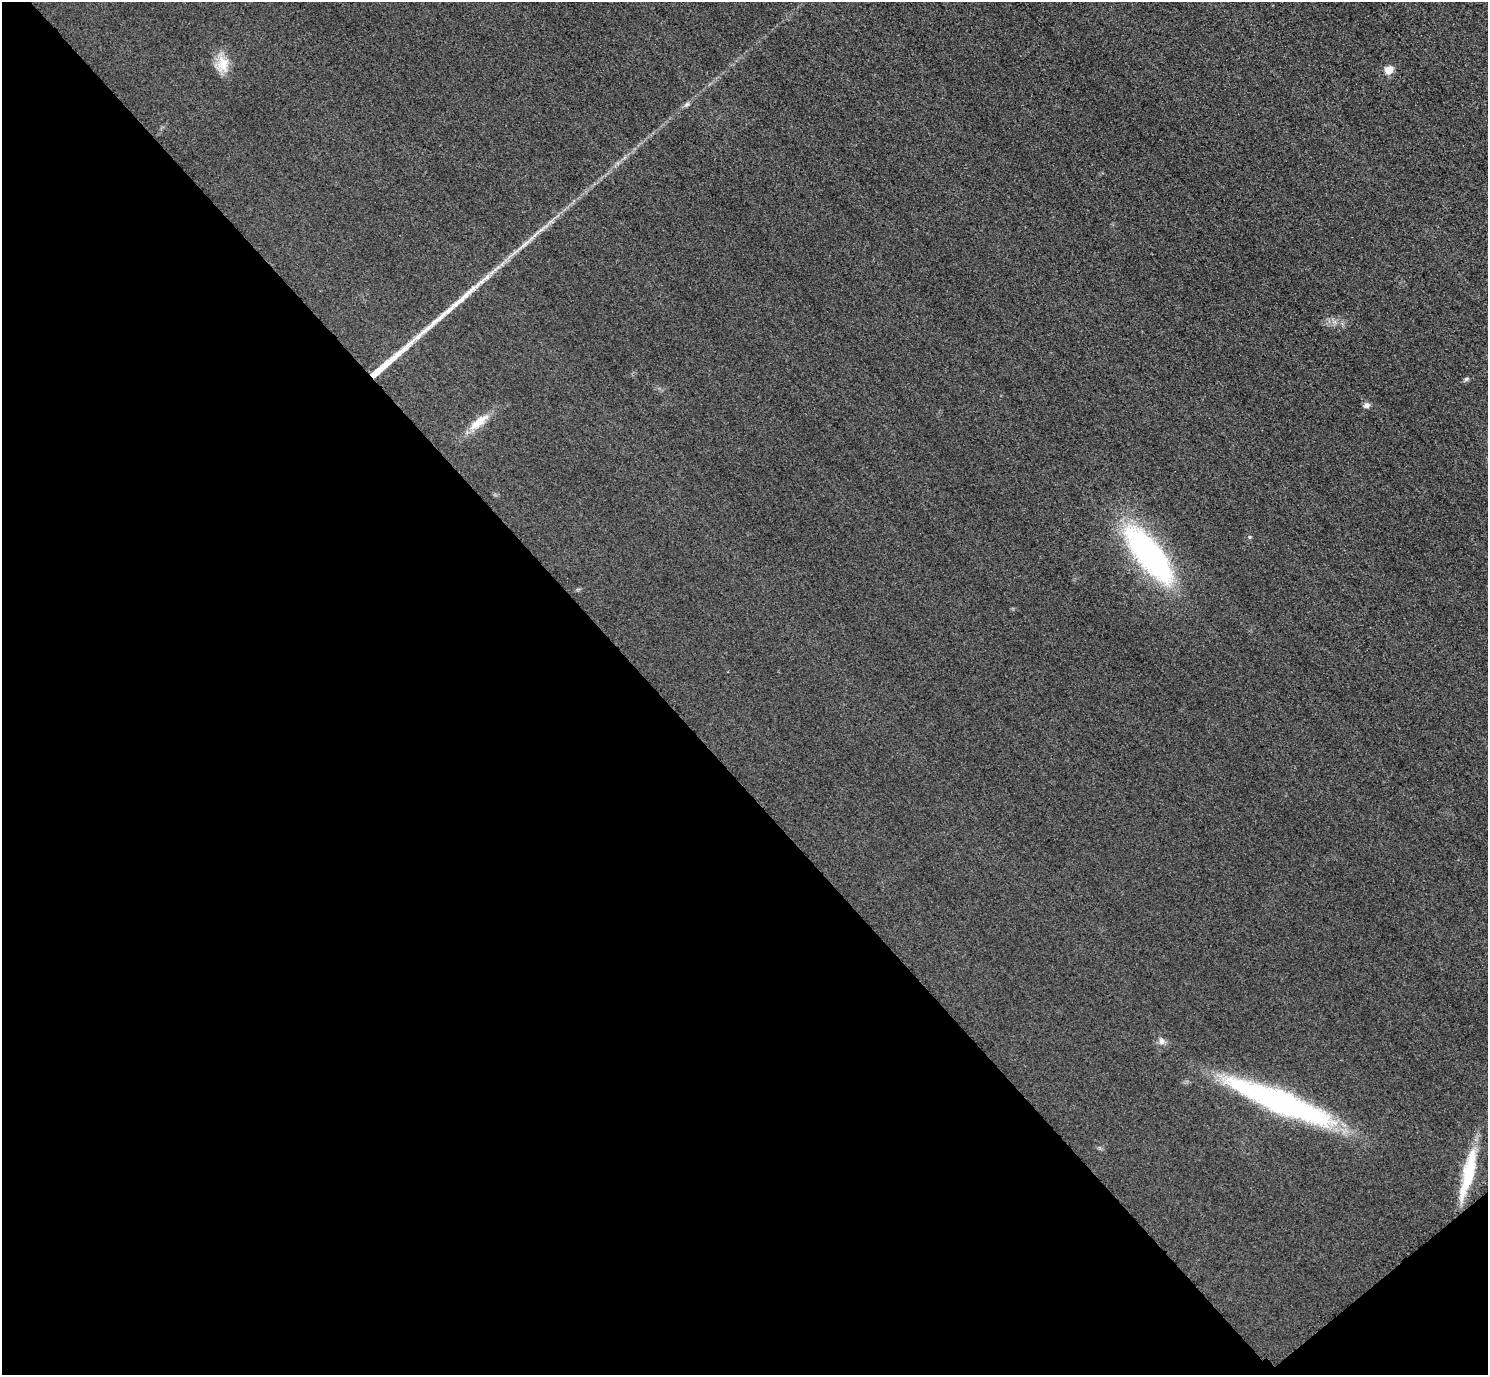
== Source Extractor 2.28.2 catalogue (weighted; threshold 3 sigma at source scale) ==
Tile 14 of 4 x 4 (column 2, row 4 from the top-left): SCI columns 1518-3003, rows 184-1556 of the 6005 x 6003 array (HDU 1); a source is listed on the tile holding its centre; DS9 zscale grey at full resolution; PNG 1490 x 1377 px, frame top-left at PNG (2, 2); no overlay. Shown black and unused: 45% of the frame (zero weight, under 3 of 4 exposures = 3% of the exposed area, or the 3 px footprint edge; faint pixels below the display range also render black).
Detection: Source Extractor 2.28.2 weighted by HDU 2 'WHT'; one run over the whole footprint, this tile lists its part. Background 0.052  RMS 0.016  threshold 0.0723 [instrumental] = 3 sigma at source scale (4.5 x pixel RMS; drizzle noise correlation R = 1.50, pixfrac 1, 0.05/0.05 arcsec/px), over >= 5 px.
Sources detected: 13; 2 long thin detections or spike segments (spike, bleed or trail) — not listed; the other 11 listed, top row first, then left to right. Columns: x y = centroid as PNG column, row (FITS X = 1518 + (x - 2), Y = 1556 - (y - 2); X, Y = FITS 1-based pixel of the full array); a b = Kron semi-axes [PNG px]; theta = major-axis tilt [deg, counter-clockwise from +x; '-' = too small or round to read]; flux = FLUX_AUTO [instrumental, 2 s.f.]
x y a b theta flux
223 64 23 15 -79 28
1388 70 5 5 - 46
687 104 6 5 - 3.3
1466 379 6 5 - 2.9
1367 405 8 7 - 5.3
479 422 29 9 39 29
1249 537 5 3 - 1.7
1149 554 64 23 -52 390
1162 1041 9 7 -67 6.5
1280 1102 106 19 -22 450
1468 1173 57 11 76 87